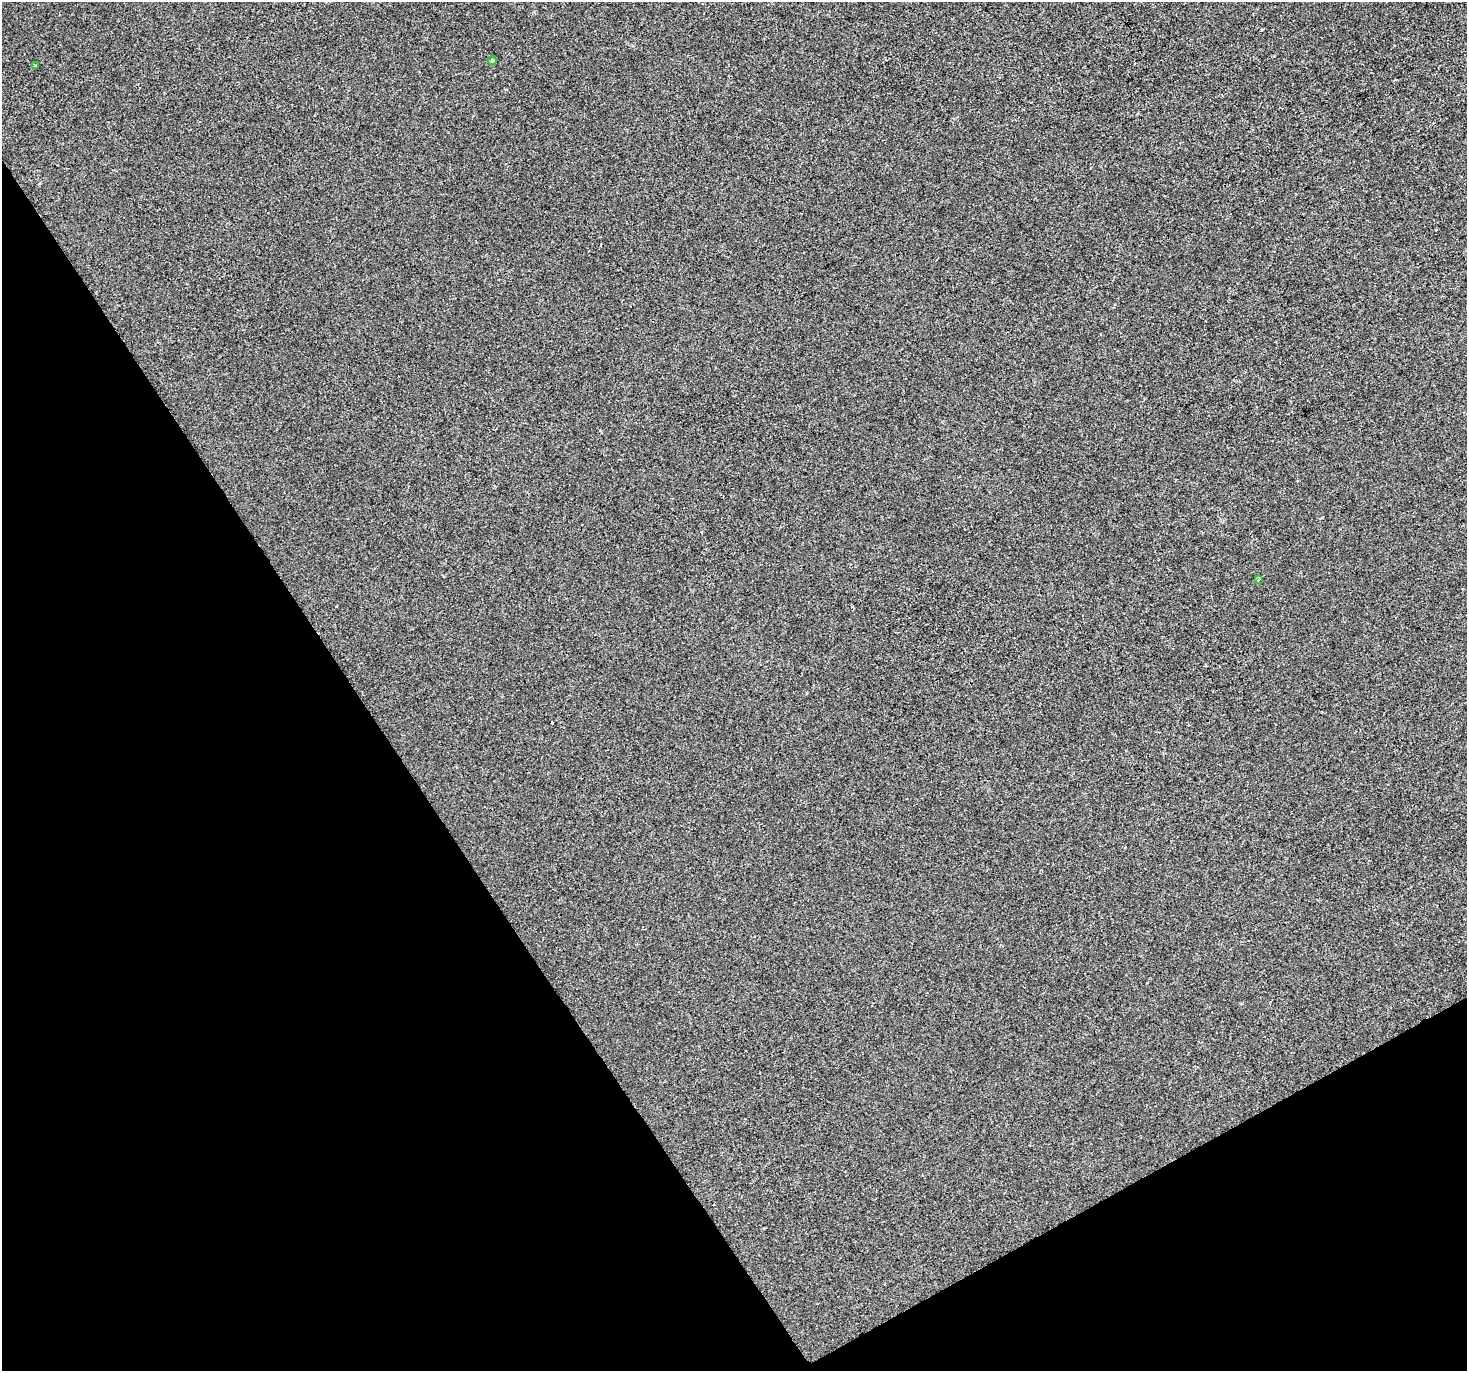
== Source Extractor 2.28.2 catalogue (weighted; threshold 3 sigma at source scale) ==
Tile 14 of 4 x 4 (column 2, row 4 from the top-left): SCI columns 1468-2932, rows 175-1543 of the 5861 x 5764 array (HDU 1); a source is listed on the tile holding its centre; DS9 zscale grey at full resolution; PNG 1469 x 1373 px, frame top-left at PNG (2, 2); each listed source drawn as its Kron ellipse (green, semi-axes under 4 px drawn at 4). Shown black and unused: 31% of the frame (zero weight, under 2 of 3 exposures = <1% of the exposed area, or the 3 px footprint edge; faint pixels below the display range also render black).
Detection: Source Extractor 2.28.2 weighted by HDU 2 'WHT'; one run over the whole footprint, this tile lists its part. Background -5.51e-04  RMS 0.0041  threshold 0.0185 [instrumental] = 3 sigma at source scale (4.5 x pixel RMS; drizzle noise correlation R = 1.50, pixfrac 1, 0.0396/0.0396 arcsec/px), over >= 5 px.
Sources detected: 4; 1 cosmic-ray / hot-pixel residue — neither listed nor drawn; the other 3 listed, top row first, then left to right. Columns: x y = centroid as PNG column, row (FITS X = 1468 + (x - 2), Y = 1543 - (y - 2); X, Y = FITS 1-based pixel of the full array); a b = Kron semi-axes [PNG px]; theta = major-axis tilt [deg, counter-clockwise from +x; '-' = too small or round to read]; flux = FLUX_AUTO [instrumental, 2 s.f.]
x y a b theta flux
492 60 4 4 - 0.75
36 66 3 3 - 0.96
1259 580 4 3 - 0.79